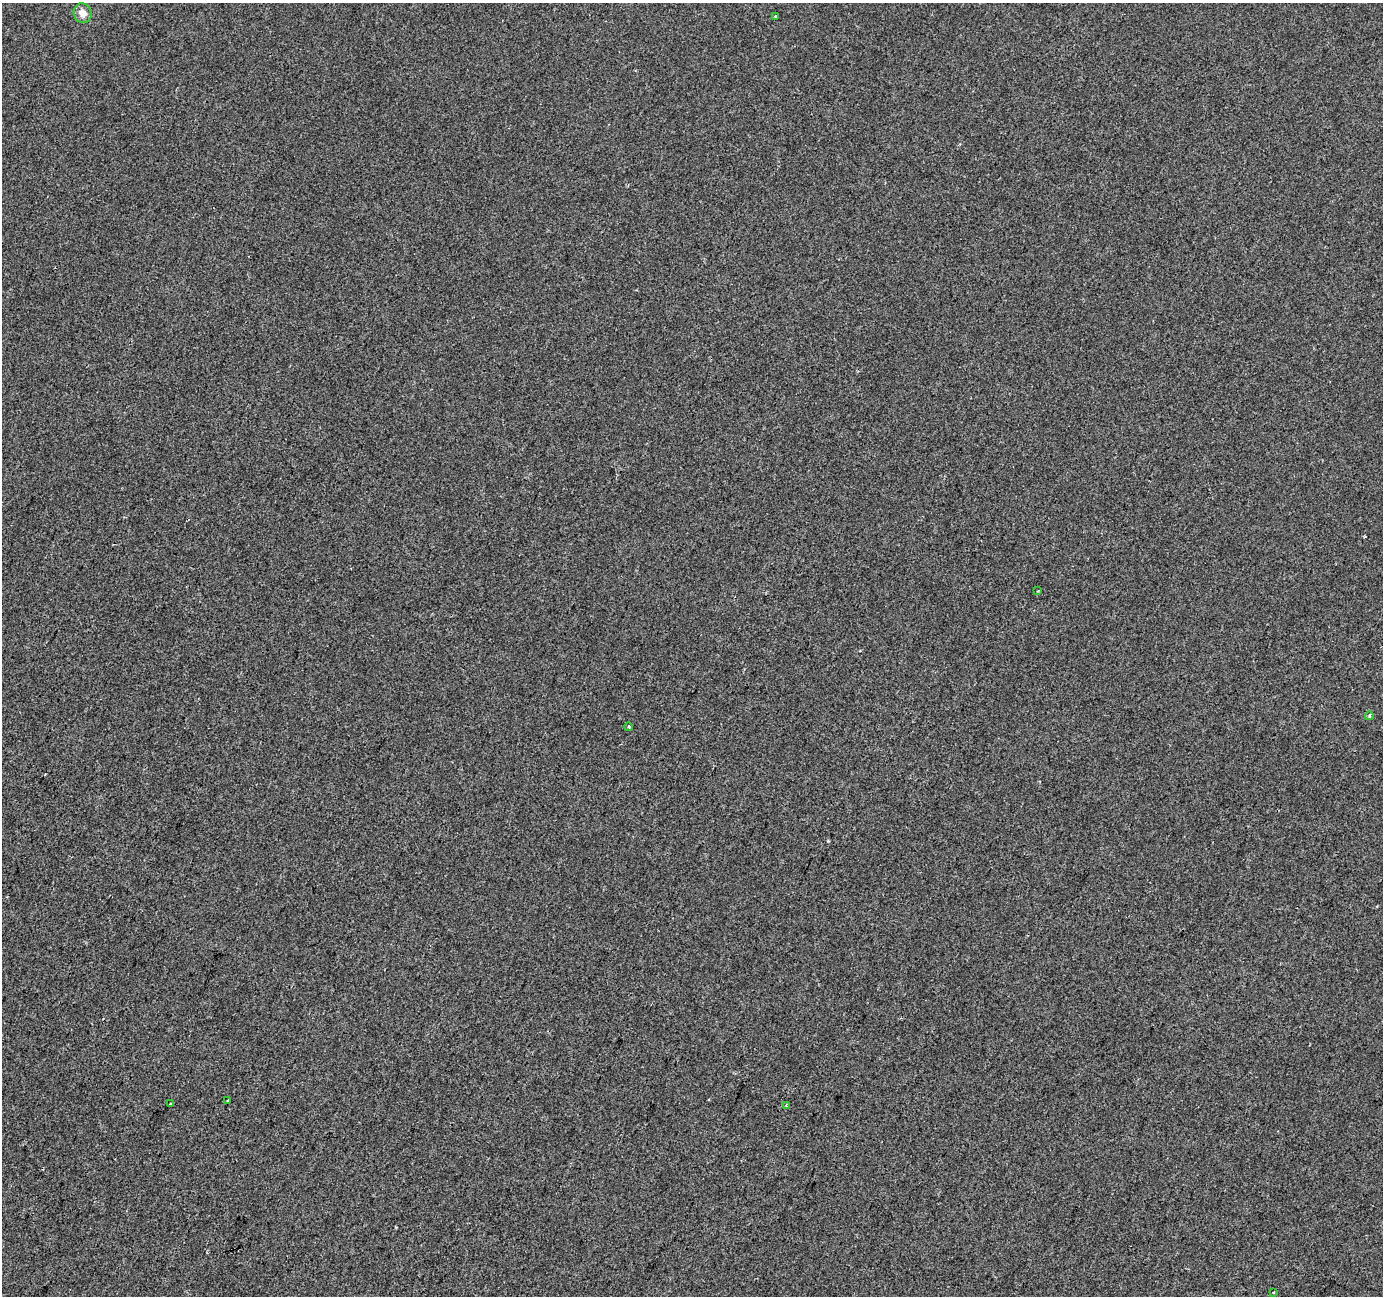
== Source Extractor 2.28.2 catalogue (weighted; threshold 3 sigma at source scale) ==
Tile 7 of 4 x 4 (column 3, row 2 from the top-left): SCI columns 2767-4147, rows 2865-4158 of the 5527 x 5664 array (HDU 1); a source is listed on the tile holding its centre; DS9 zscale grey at full resolution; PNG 1385 x 1298 px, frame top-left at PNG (2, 3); each listed source drawn as its Kron ellipse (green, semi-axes under 4 px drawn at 4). Shown black and unused: <1% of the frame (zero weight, under 2 of 3 exposures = <1% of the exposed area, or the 3 px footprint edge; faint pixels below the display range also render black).
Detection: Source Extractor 2.28.2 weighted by HDU 2 'WHT'; one run over the whole footprint, this tile lists its part. Background -3.70e-04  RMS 0.0045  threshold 0.0202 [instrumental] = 3 sigma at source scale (4.5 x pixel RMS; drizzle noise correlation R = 1.50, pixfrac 1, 0.0396/0.0396 arcsec/px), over >= 5 px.
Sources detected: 10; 1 cosmic-ray / hot-pixel residue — neither listed nor drawn; the other 9 listed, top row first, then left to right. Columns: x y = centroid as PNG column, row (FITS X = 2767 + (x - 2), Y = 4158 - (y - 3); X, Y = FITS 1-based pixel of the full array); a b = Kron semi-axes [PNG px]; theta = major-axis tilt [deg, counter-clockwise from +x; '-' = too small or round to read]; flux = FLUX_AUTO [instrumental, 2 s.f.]
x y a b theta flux
83 13 10 9 - 3.7
775 16 3 2 - 0.52
1038 591 2 2 - 0.3
1369 716 4 3 - 0.48
629 727 4 3 - 0.44
228 1101 3 3 - 0.9
170 1104 2 2 - 0.29
786 1105 4 2 - 0.46
1273 1292 3 3 - 1.1